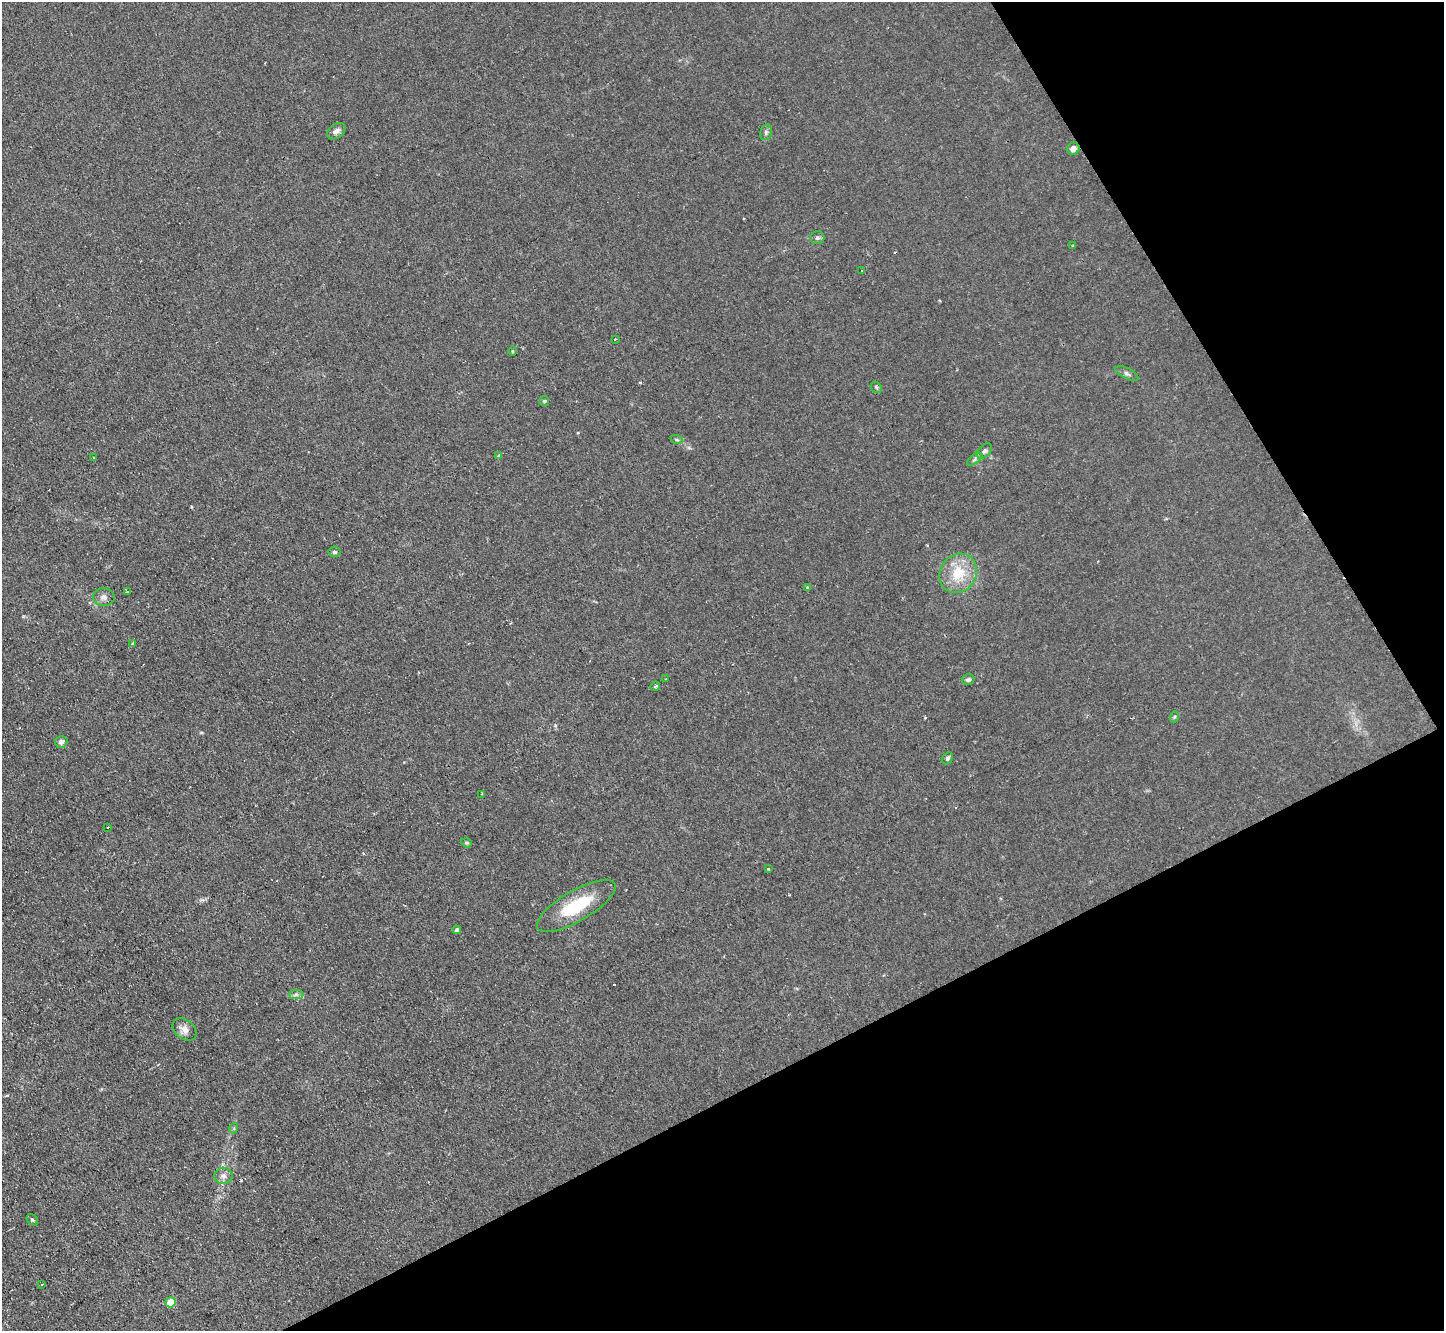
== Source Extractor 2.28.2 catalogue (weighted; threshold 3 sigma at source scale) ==
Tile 12 of 4 x 4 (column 4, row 3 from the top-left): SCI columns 4326-5767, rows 1479-2807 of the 5767 x 5753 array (HDU 1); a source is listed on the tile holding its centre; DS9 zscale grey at full resolution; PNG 1446 x 1333 px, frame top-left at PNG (2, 2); each listed source drawn as its Kron ellipse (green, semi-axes under 4 px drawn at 4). Shown black and unused: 27% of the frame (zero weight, under 2 of 3 exposures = <1% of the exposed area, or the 3 px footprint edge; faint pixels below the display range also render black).
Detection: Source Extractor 2.28.2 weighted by HDU 2 'WHT'; one run over the whole footprint, this tile lists its part. Background 0.0803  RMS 0.0071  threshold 0.032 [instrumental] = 3 sigma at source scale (4.5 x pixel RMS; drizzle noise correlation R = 1.50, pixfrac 1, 0.05/0.05 arcsec/px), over >= 5 px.
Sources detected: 46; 5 cosmic-ray / hot-pixel residue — neither listed nor drawn; the other 41 listed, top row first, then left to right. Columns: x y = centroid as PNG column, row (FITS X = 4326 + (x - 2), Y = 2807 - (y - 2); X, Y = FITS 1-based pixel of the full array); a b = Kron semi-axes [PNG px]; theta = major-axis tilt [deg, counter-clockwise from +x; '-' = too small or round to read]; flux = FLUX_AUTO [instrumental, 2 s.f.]
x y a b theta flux
336 131 10 7 36 3.5
766 132 8 5 77 1.7
1073 149 6 6 - 4.6
817 238 7 6 - 1.7
1073 245 3 3 - 0.9
862 270 3 3 - 9.3
615 339 3 2 - 1.6
512 351 5 3 - 0.65
1127 373 12 5 -27 2.1
876 387 6 4 -47 1.1
544 401 5 5 - 1.1
677 440 6 4 -18 0.97
984 451 9 6 47 2
498 455 4 3 - 1.4
94 458 3 3 - 0.75
975 459 9 4 36 1.6
334 552 6 5 - 1.4
958 573 20 18 55 21
807 588 3 3 - 2.4
127 591 3 3 - 5.8
104 597 11 9 -6 3.2
133 644 4 3 - 4.9
666 679 3 2 - 0.8
968 679 6 5 - 1.9
655 686 5 4 - 1.2
1174 717 6 3 71 0.93
61 742 6 6 - 2.6
948 758 6 4 59 1.5
481 794 3 2 - 0.6
107 827 3 2 - 0.79
466 843 6 4 -19 0.9
768 869 3 3 - 0.7
576 906 44 15 30 34
457 930 4 4 - 2.1
296 994 7 4 0 1.7
185 1030 13 9 -41 4.8
234 1128 5 3 - 0.83
223 1176 9 8 - 3.2
32 1220 6 4 -44 1.3
42 1284 3 2 - 0.98
171 1302 5 5 - 18